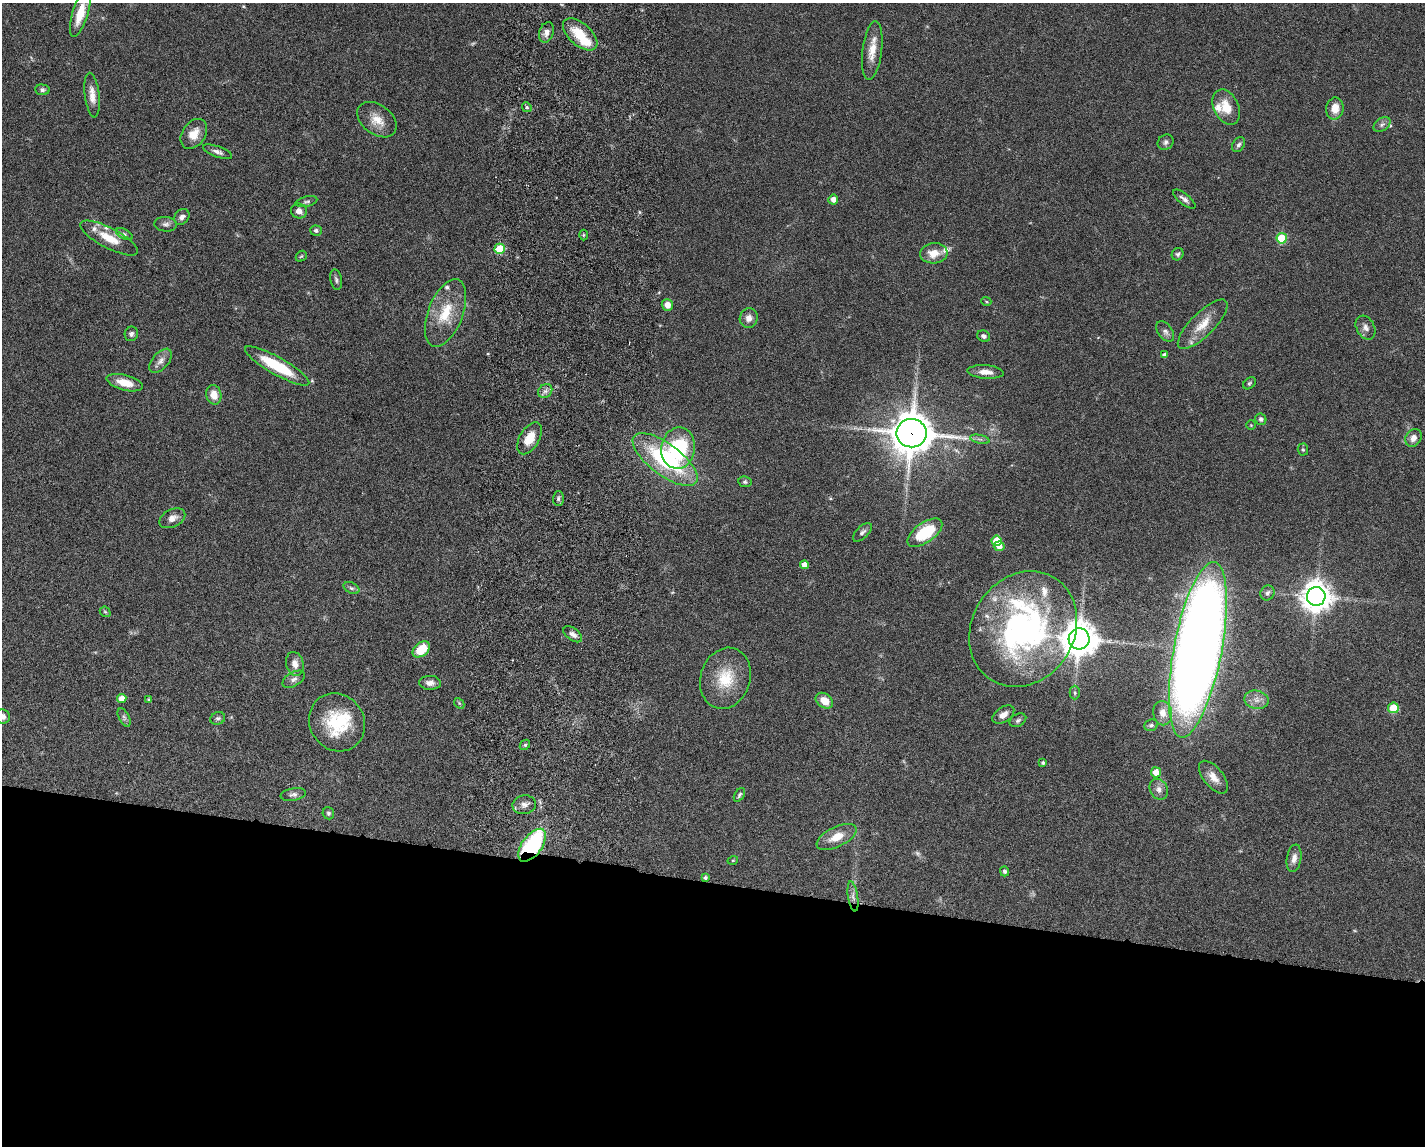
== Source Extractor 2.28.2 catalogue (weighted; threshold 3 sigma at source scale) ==
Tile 11 of 3 x 4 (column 2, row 4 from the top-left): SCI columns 1701-3123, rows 10-1153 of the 4712 x 4595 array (HDU 1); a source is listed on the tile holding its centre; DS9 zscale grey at full resolution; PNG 1427 x 1148 px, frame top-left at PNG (2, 3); each listed source drawn as its Kron ellipse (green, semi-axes under 4 px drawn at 4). Shown black and unused: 23% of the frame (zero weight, under 3 of 6 exposures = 3% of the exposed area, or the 3 px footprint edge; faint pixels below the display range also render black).
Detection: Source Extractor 2.28.2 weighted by HDU 2 'WHT'; one run over the whole footprint, this tile lists its part. Background 0.0588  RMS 0.0038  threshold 0.0154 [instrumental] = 3 sigma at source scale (4.09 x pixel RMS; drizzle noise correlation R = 1.36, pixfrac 0.8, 0.05/0.05 arcsec/px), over >= 5 px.
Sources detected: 120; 2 too faint to see at this stretch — neither listed nor drawn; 9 inside a brighter listed object's ellipse — not listed separately; the other 109 listed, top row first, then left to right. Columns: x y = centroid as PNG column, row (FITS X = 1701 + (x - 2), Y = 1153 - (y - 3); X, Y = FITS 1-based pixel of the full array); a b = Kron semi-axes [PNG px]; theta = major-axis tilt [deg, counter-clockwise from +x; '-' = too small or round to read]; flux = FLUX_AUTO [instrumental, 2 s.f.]
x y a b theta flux
80 13 24 8 73 7
546 32 10 7 73 2
580 34 21 11 -41 9.7
872 51 30 9 83 5.4
42 90 7 5 -6 0.9
92 95 22 7 -83 3.5
527 107 5 4 - 0.52
1226 107 19 12 -65 6.4
1335 108 11 8 82 4.5
377 120 22 14 -37 5.5
1382 125 9 6 36 1.1
194 134 16 11 55 4.4
1165 142 8 7 - 1.1
1238 145 8 6 54 0.93
218 152 15 5 -19 1.5
833 199 5 5 - 2
1184 199 14 5 -39 1.5
306 202 11 5 13 0.8
299 211 8 7 - 1.8
182 217 9 7 51 1.6
166 224 11 7 -3 1.3
316 231 6 5 - 0.8
124 234 9 5 -28 0.79
583 235 5 3 - 0.36
109 238 32 10 -28 7.8
1282 238 5 5 - 15
500 249 5 5 - 14
934 253 14 10 5 4.5
1178 254 6 5 - 0.74
301 256 6 5 - 0.46
336 280 10 5 -78 0.96
986 301 5 3 - 0.32
667 305 6 5 - 2.8
446 313 35 17 69 12
749 318 10 9 - 2.4
1203 324 33 12 45 7
1366 328 12 9 -61 1.8
1165 332 12 7 -55 1.5
131 334 7 6 - 1.1
984 336 7 5 -25 1.1
1165 355 4 4 - 1.3
161 361 14 8 48 2.2
277 366 36 8 -30 18
986 372 18 6 -4 3.2
125 383 18 7 -15 5.7
1249 383 7 5 40 0.61
545 391 8 6 43 1.2
214 395 10 7 -77 4.1
1261 419 6 5 - 0.86
1251 425 4 4 - 0.32
911 433 15 14 - 970
529 438 17 10 59 5.9
1413 438 9 7 58 2.5
980 439 10 4 -12 1
678 448 21 17 81 29
1303 450 6 5 - 0.47
665 459 39 15 -37 38
745 482 7 5 -11 0.66
558 498 7 5 88 0.78
172 518 14 8 27 2.5
862 532 12 6 45 1.2
925 533 20 10 35 15
997 541 5 5 - 8.7
999 546 5 4 - 2.3
804 565 4 4 - 3.1
351 588 8 5 -26 0.82
1267 593 8 6 57 1.2
1316 596 9 9 - 530
105 612 6 4 -42 0.42
1023 629 60 51 57 100
573 634 11 6 -36 1.6
1079 639 10 10 - 750
421 649 10 6 38 9.1
1198 650 89 24 79 640
295 664 12 8 -73 2.9
725 678 31 25 72 13
294 679 12 7 30 1.5
430 683 11 7 -2 1.9
1075 693 7 5 90 0.6
122 698 5 4 - 3.5
149 699 4 4 - 0.53
1257 700 12 9 -12 2.6
824 701 9 7 -36 4.4
459 703 6 4 -47 0.49
1393 708 5 5 - 12
1163 713 12 9 -80 3.8
1003 715 12 7 34 2.5
3 716 7 7 - 1.7
124 717 10 5 -63 0.9
218 718 7 6 - 0.85
1018 720 9 6 29 0.88
337 722 30 27 -55 19
1151 725 7 5 22 0.88
525 745 6 4 44 0.51
1043 763 4 4 - 0.64
1156 772 5 5 - 4.3
1213 777 19 10 -51 3.7
1159 789 11 8 -62 2
293 794 13 6 9 1.3
739 795 7 4 58 0.68
524 805 12 9 9 2
328 813 6 5 - 0.74
837 837 22 10 26 5.6
532 845 19 10 54 39
1294 858 14 7 81 2.4
733 860 5 3 - 0.3
1004 871 5 4 - 0.75
705 878 4 4 - 0.69
853 896 15 5 -82 1.8
Overlapping masked pixels (flux is a lower limit): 2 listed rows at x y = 911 433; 532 845
Isophote crosses this tile's border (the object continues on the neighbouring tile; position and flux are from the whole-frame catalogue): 2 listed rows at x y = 80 13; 3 716